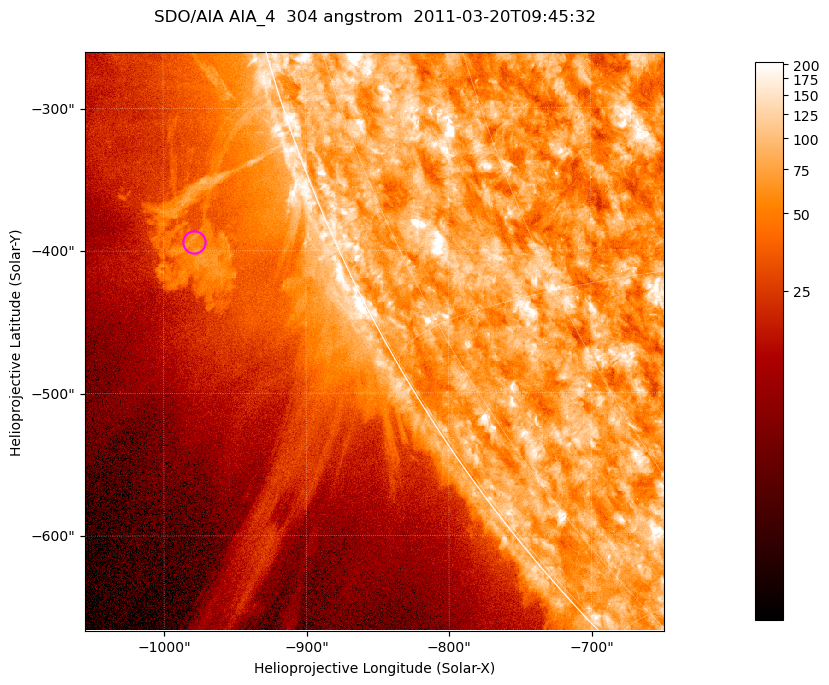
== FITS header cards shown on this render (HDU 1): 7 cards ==
TELESCOP= 'SDO/AIA '           / For AIA: SDO/AIA
INSTRUME= 'AIA_4   '           / For AIA: AIA_ATA1, AIA_ATA2, AIA_ATA3 or AIA_AT
WAVELNTH=                  304 / [angstrom] Wavelength
WAVEUNIT= 'angstrom'           / Wavelength unit: angstrom
DATE-OBS= '2011-03-20T09:45:32.123' / [ISO] Date when observation started; ISO 8
CTYPE1  = 'HPLN-TAN'           / CTYPE1; Typically HPLN
CTYPE2  = 'HPLT-TAN'           / CTYPE2; Typically HPLT

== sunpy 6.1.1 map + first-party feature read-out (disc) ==
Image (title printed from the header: SDO/AIA AIA_4  304 angstrom  2011-03-20T09:45:32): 677 x 677 px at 0.6 arcsec/px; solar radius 964 arcsec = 1605 px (partial field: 2.6% of the solar disc is inside the frame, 46% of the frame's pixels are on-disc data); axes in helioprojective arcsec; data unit not stated in the header (colour bar unlabelled)
Orientation: roll -0.132 deg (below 1 deg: not rotated)
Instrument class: DISC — disc imager (sunpy class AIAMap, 304 A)
Bright regions (active regions / flare kernels): reference = the on-disc median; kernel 5 px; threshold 5 sigma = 124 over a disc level ~73.9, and >= 1.15x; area >= 458 px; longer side >= 8 px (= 4.8 arcsec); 0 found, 0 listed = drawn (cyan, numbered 1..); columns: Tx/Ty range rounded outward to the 2 arcsec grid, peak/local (2 s.f.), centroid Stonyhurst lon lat
Off-limb structures (1.02-1.3 R_sun): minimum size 229 px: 2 found; the strongest spans PA ~110..115 deg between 1.05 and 1.13 R_sun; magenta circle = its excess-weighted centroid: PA ~110 deg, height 1.09 R_sun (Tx ~-978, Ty ~-394 arcsec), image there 2.5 x the reference